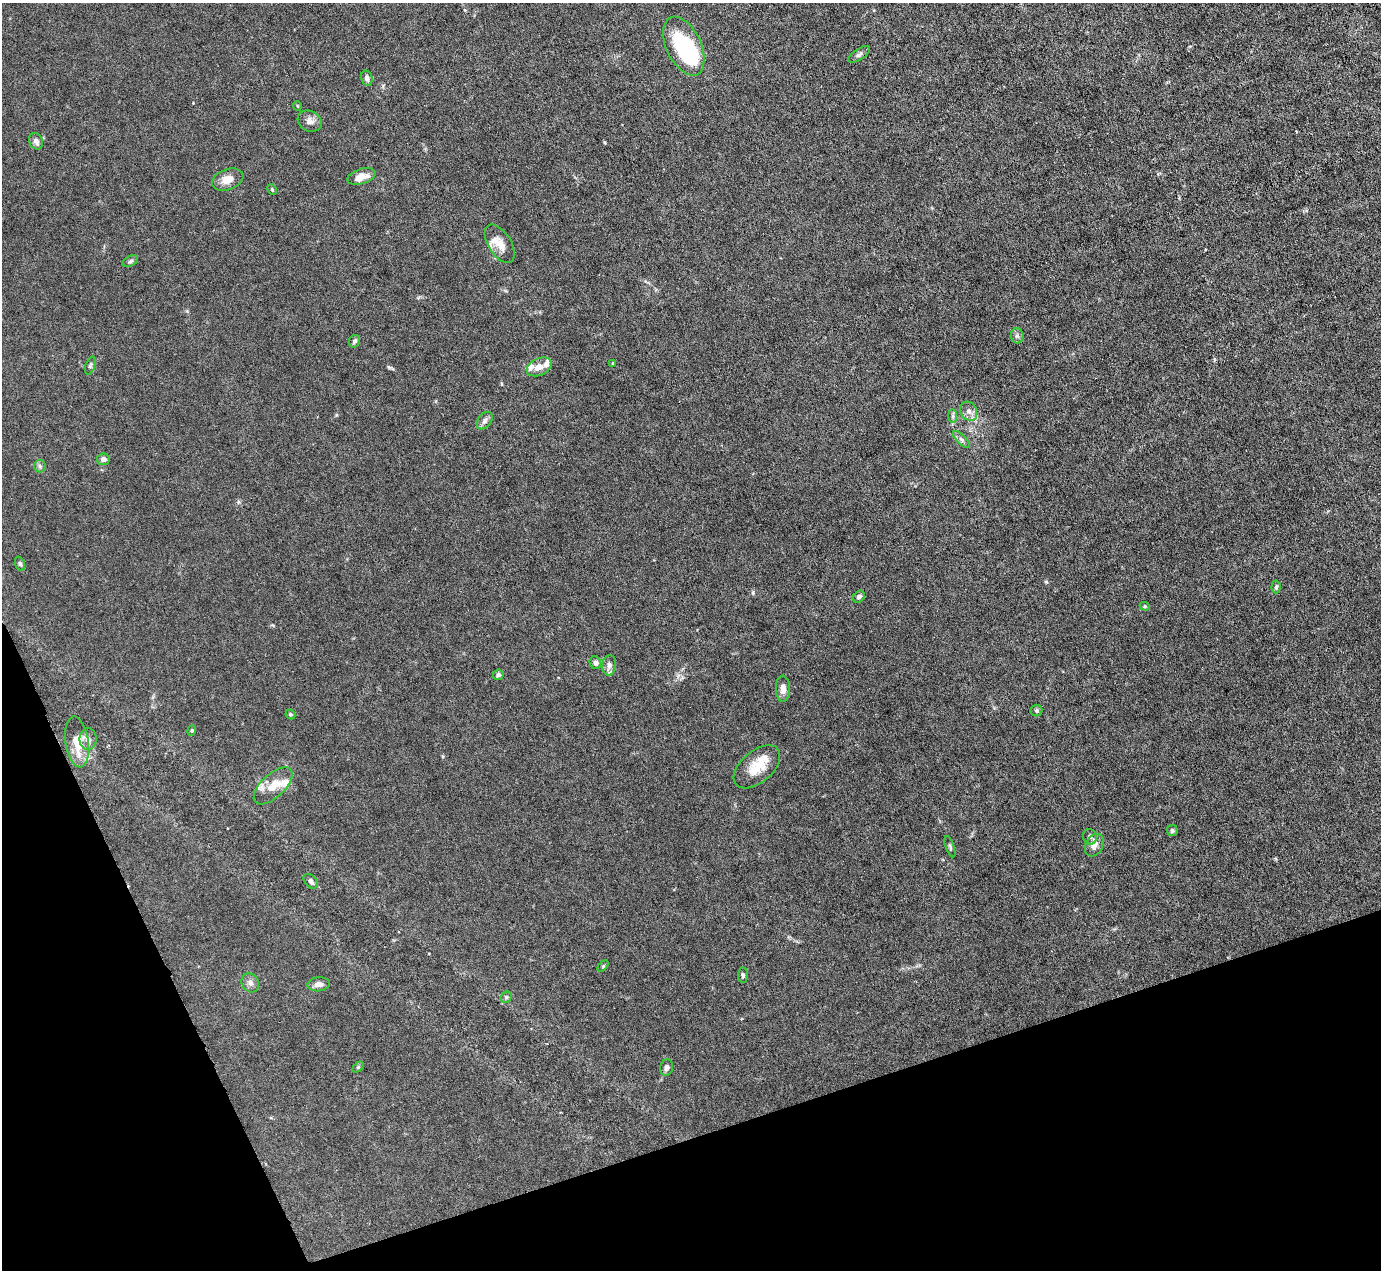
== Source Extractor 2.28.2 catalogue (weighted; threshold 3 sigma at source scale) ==
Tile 14 of 4 x 4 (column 2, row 4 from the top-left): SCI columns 1380-2758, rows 279-1546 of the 5516 x 5500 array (HDU 1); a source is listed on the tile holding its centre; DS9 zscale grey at full resolution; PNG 1383 x 1272 px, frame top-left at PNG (2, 3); each listed source drawn as its Kron ellipse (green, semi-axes under 4 px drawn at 4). Shown black and unused: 17% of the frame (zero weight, under 3 of 6 exposures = <1% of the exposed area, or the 3 px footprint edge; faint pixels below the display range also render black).
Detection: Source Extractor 2.28.2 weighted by HDU 2 'WHT'; one run over the whole footprint, this tile lists its part. Background 0.0209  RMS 0.0027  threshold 0.0112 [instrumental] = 3 sigma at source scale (4.09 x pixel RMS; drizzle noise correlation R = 1.36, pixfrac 0.8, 0.05/0.05 arcsec/px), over >= 5 px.
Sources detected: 56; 1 inside a brighter object's white glare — neither listed nor drawn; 6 inside a brighter listed object's ellipse — not listed separately; the other 49 listed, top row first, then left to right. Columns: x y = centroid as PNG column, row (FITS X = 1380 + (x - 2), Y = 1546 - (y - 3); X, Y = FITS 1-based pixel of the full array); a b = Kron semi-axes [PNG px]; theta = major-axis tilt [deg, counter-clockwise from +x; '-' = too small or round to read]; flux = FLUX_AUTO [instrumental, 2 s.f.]
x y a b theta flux
684 46 31 17 -64 20
859 54 13 5 34 0.81
367 78 7 5 -75 0.95
297 106 5 3 - 0.2
310 121 12 10 -28 1.3
36 141 8 6 -65 0.97
361 176 14 7 17 2.4
228 180 16 10 20 2.5
272 190 5 3 - 0.32
500 244 21 11 -58 3
130 261 8 5 27 0.52
1017 336 7 6 - 0.69
354 341 6 5 - 0.54
613 363 4 2 - 0.18
90 365 9 4 72 0.51
539 367 13 8 24 2
969 411 10 8 -61 1.4
953 416 7 4 -90 0.52
485 421 10 6 52 0.9
962 440 11 5 -45 0.76
103 459 6 6 - 0.93
40 466 6 6 - 0.56
20 564 7 5 -69 0.48
1276 587 6 4 88 0.39
859 597 6 5 - 0.66
1145 606 5 4 - 0.3
595 663 6 5 - 1
609 665 10 7 83 1.1
498 675 5 5 - 0.59
783 689 13 7 -89 1.7
1036 711 6 6 - 0.49
290 714 5 4 - 0.36
192 731 5 4 - 0.3
88 739 11 8 89 1.4
77 742 26 11 -82 4.5
757 767 27 15 41 5.4
273 786 24 12 43 4
1172 831 5 5 - 0.44
1090 837 8 7 - 0.68
1094 845 12 8 59 1.5
950 847 11 3 -71 0.44
311 881 8 5 -47 0.83
603 966 6 4 46 0.32
743 975 7 5 88 0.47
250 983 10 8 -54 1.1
319 984 11 7 7 1.2
506 997 6 5 - 0.41
358 1067 6 4 45 0.32
667 1068 8 6 74 0.78